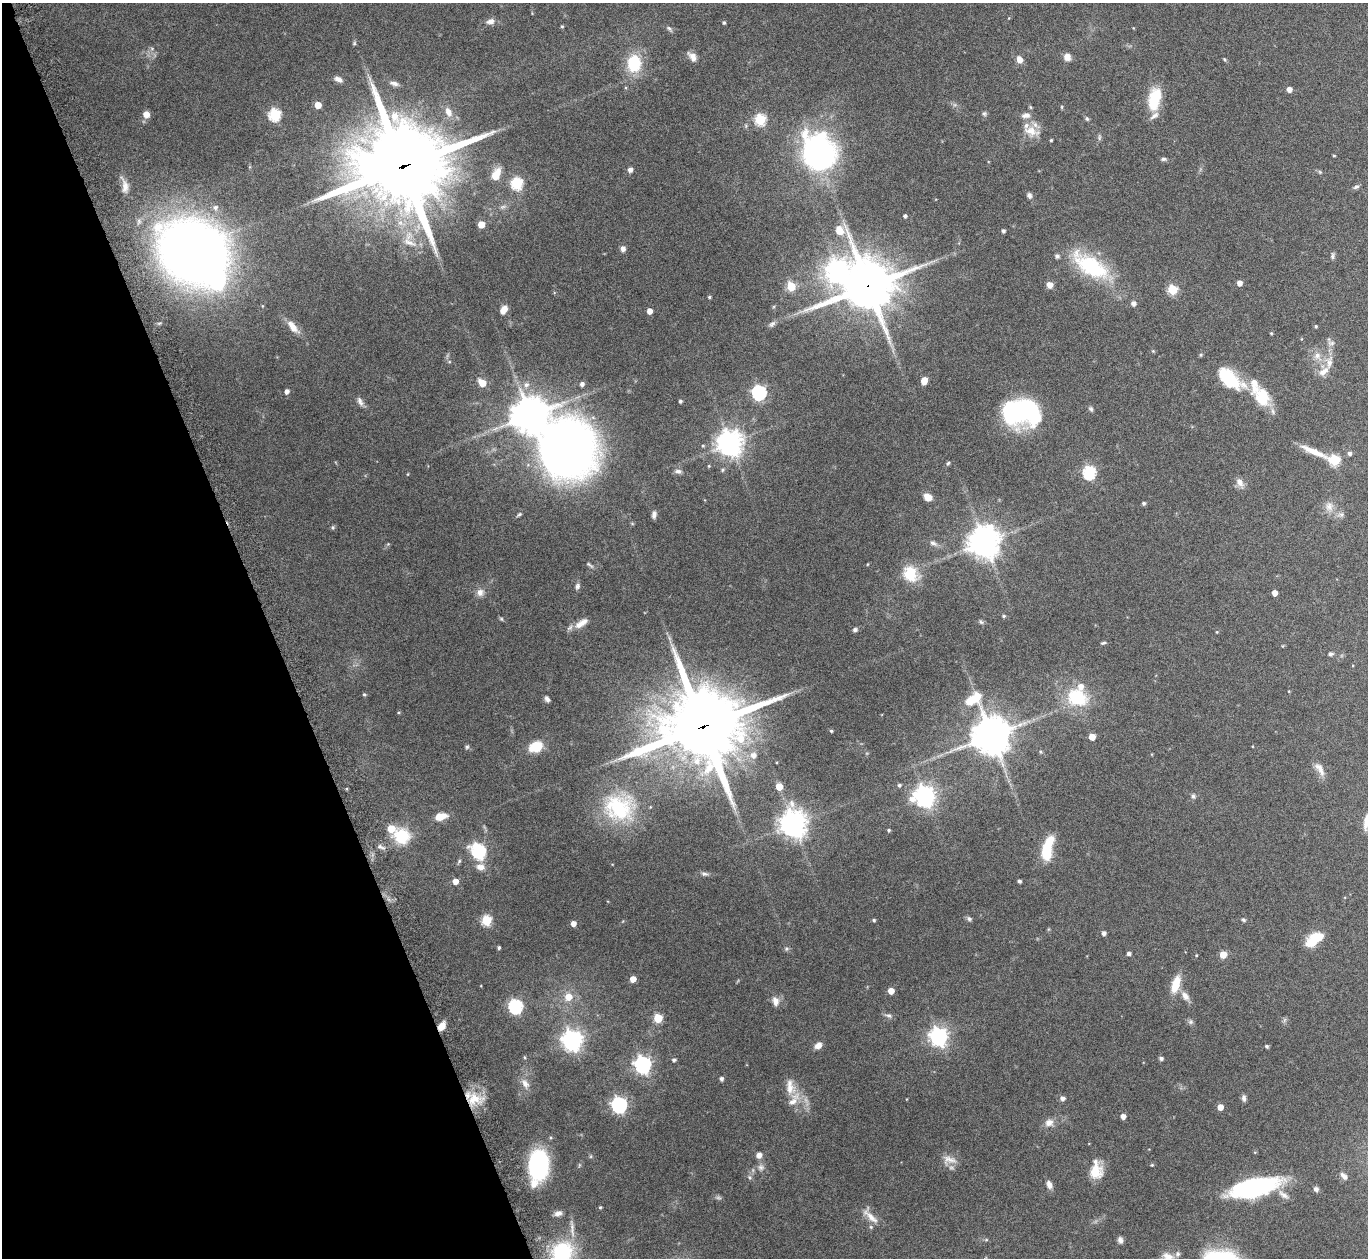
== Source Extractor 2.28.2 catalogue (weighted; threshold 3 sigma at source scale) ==
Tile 5 of 4 x 4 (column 1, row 2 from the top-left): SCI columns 45-1410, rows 2703-3958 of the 5553 x 5541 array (HDU 1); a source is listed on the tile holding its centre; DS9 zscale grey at full resolution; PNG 1370 x 1260 px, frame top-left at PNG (2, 3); no overlay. Shown black and unused: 20% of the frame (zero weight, under 8 of 15 exposures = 4% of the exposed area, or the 3 px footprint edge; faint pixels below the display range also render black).
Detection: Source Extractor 2.28.2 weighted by HDU 2 'WHT'; one run over the whole footprint, this tile lists its part. Background 0.0798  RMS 0.0027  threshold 0.0112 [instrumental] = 3 sigma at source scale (4.09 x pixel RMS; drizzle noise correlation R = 1.36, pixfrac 0.8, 0.05/0.05 arcsec/px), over >= 5 px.
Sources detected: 224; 3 too faint to see at this stretch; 4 inside a brighter object's white glare — not listed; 13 inside a brighter listed object's ellipse — not listed separately; the other 204 listed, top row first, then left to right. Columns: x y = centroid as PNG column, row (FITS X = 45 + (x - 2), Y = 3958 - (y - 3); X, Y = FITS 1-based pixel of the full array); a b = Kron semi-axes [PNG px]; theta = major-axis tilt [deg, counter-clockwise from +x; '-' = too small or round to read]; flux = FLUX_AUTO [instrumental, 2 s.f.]
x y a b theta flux
490 21 10 6 8 1.4
724 23 4 3 - 0.35
562 26 4 3 - 0.3
669 29 9 5 -43 0.54
354 43 6 5 - 0.32
692 57 12 7 -53 1.6
1067 57 9 8 - 1.6
1224 59 6 3 -59 0.27
1019 60 7 6 - 2
634 63 15 12 85 11
338 79 10 5 -24 1.1
394 83 11 5 -13 0.87
1289 89 5 5 - 1.4
1154 99 24 12 78 9.8
318 105 5 5 - 3.9
1030 107 5 4 - 0.28
448 112 15 9 -65 2
984 113 6 6 - 0.48
146 115 7 7 - 1.9
275 115 6 6 - 27
1026 115 13 8 6 1.3
1087 119 7 5 -72 0.41
760 120 6 6 - 21
1031 131 22 13 -18 3.7
818 152 28 23 -67 88
1334 155 4 3 - 0.22
1164 159 8 4 -4 0.54
403 166 31 27 7 2900
630 170 6 6 - 0.9
1320 172 5 5 - 0.32
496 175 14 8 66 3.6
517 183 6 6 - 26
125 185 20 7 -78 1.8
1356 187 9 5 23 0.56
1029 195 7 6 - 0.72
215 207 8 7 - 1
503 207 10 5 18 0.72
905 216 4 3 - 0.58
481 224 5 5 - 4.3
840 230 12 9 -64 3
1003 231 4 4 - 0.57
409 240 32 18 -66 7.4
623 249 7 6 - 1
194 252 42 35 -33 360
1332 256 9 5 86 0.53
1090 266 51 22 -32 21
837 271 9 8 - 180
1239 283 5 5 - 1.6
1050 285 6 6 - 1.9
791 286 5 5 - 10
868 286 18 17 - 1100
1172 290 5 5 - 15
709 297 4 4 - 0.32
1133 303 5 5 - 1
504 309 10 6 59 2.1
649 311 4 4 - 1.8
772 324 11 6 44 0.76
1316 326 4 3 - 0.31
293 327 18 8 -51 2.7
1271 333 4 3 - 0.26
1153 351 4 4 - 0.26
1317 356 14 10 -63 2.4
449 362 5 3 - 0.26
1329 362 21 10 84 2.8
1230 379 34 16 -38 12
924 381 6 5 - 2.3
482 383 6 5 - 3.9
582 384 5 5 - 0.83
526 385 9 7 61 1.1
287 391 5 5 - 1
759 393 6 6 - 48
1262 397 25 18 -60 8.2
360 401 13 6 -63 1
680 401 3 3 - 0.47
1091 409 7 5 -64 0.51
1026 411 33 26 -11 32
530 415 11 10 - 580
730 443 8 8 - 290
568 449 52 43 -53 230
1314 452 39 7 -24 4.4
1349 453 5 5 - 0.79
1334 460 6 5 - 19
948 463 6 4 59 0.37
709 466 4 4 - 0.24
722 470 6 5 - 0.37
678 471 10 6 0 0.8
1089 473 6 6 - 32
408 474 4 3 - 0.19
1240 482 13 8 -53 1.6
928 497 8 6 -33 2.3
1144 503 4 4 - 0.52
1329 507 13 11 74 2.1
519 514 7 4 38 0.4
1341 514 8 7 - 0.87
654 515 8 5 82 0.96
333 527 6 5 - 0.37
984 542 10 10 - 400
933 543 12 6 -27 1
388 544 5 5 - 0.27
590 565 12 4 -38 0.56
910 573 19 16 -64 7.5
577 586 9 6 72 0.75
480 592 10 9 - 1.5
1275 593 5 4 - 2.1
1004 616 5 4 - 0.32
501 619 6 5 - 0.33
981 622 7 5 -58 0.42
581 623 21 8 34 2.5
855 630 6 5 - 0.59
1103 643 6 4 11 0.38
1331 654 7 5 6 0.55
364 694 5 4 - 0.35
1077 698 21 16 -22 14
547 699 8 5 -64 0.79
973 699 19 13 29 7.6
399 712 5 3 - 0.26
703 726 28 23 17 2700
831 731 4 3 - 0.36
991 735 12 11 - 650
1092 737 5 5 - 3.6
467 747 6 6 - 0.43
536 747 10 8 20 8.5
1040 752 6 4 -22 0.34
753 755 10 9 - 1.8
1320 769 21 8 -58 2
899 785 4 4 - 0.53
779 787 5 5 - 4.1
925 796 8 8 - 160
1193 796 7 6 - 0.63
619 807 43 36 -9 21
441 816 12 7 13 3.7
1367 821 16 8 79 3.7
793 824 9 8 - 310
889 830 4 3 - 0.36
402 836 21 19 -18 8.2
381 847 11 5 -27 0.73
478 850 7 6 - 28
1047 851 19 9 83 9.3
459 861 6 5 - 0.42
480 867 11 8 -10 1.8
704 874 9 6 -13 0.71
455 881 5 5 - 2.3
1019 881 4 3 - 0.61
969 919 7 5 -14 0.63
874 920 4 4 - 0.36
1244 920 6 5 - 0.42
486 921 5 5 - 16
573 924 4 4 - 1.9
1103 933 4 4 - 0.82
1314 939 19 9 36 7.6
499 948 4 4 - 0.45
786 949 6 5 - 0.43
1129 954 4 4 - 0.75
1196 955 3 3 - 0.21
1223 955 5 5 - 3.9
633 979 5 4 - 2.9
1176 984 21 9 72 4.7
891 991 5 4 - 2.9
1185 996 13 8 -51 1.7
568 997 9 9 - 2.8
775 1001 13 9 -76 1.6
515 1007 6 6 - 42
888 1015 11 6 -14 0.79
658 1018 5 5 - 11
1190 1022 7 6 - 0.56
442 1026 9 6 56 2.7
939 1036 7 7 - 110
572 1040 8 8 - 140
818 1045 9 7 42 1.6
1267 1046 4 3 - 0.47
524 1057 5 3 - 0.26
1161 1058 5 4 - 0.7
674 1060 5 4 - 0.58
643 1065 7 6 - 91
721 1079 5 5 - 0.55
525 1083 16 9 -60 1.9
790 1087 23 12 -81 3.6
1062 1098 5 5 - 0.99
1244 1098 8 5 -83 0.74
474 1099 20 17 20 6.2
907 1099 4 2 - 0.16
619 1105 7 6 - 66
1220 1107 5 5 - 2.2
1123 1116 4 4 - 1.6
1049 1123 12 10 12 1.7
759 1155 7 6 - 1.3
949 1160 20 11 -4 2.4
539 1165 26 17 85 31
1152 1165 5 4 - 0.3
761 1167 10 8 -24 1.1
1096 1170 20 13 88 4.8
1344 1176 11 6 -47 1.1
1049 1185 9 6 -67 1.4
1254 1188 42 14 14 43
1316 1189 6 6 - 0.75
1283 1195 17 7 -36 1.5
600 1207 3 3 - 0.3
558 1213 9 7 14 1.2
870 1216 29 9 -48 2.8
572 1228 32 5 -85 2.3
986 1240 6 3 19 0.28
1120 1240 8 6 -77 0.92
562 1252 22 20 39 19
1168 1256 17 11 -16 2.6
Overlapping masked pixels (flux is a lower limit): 5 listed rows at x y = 403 166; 868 286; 703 726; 442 1026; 474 1099
Isophote crosses this tile's border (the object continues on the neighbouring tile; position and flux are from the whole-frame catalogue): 3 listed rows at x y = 1367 821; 562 1252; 1168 1256